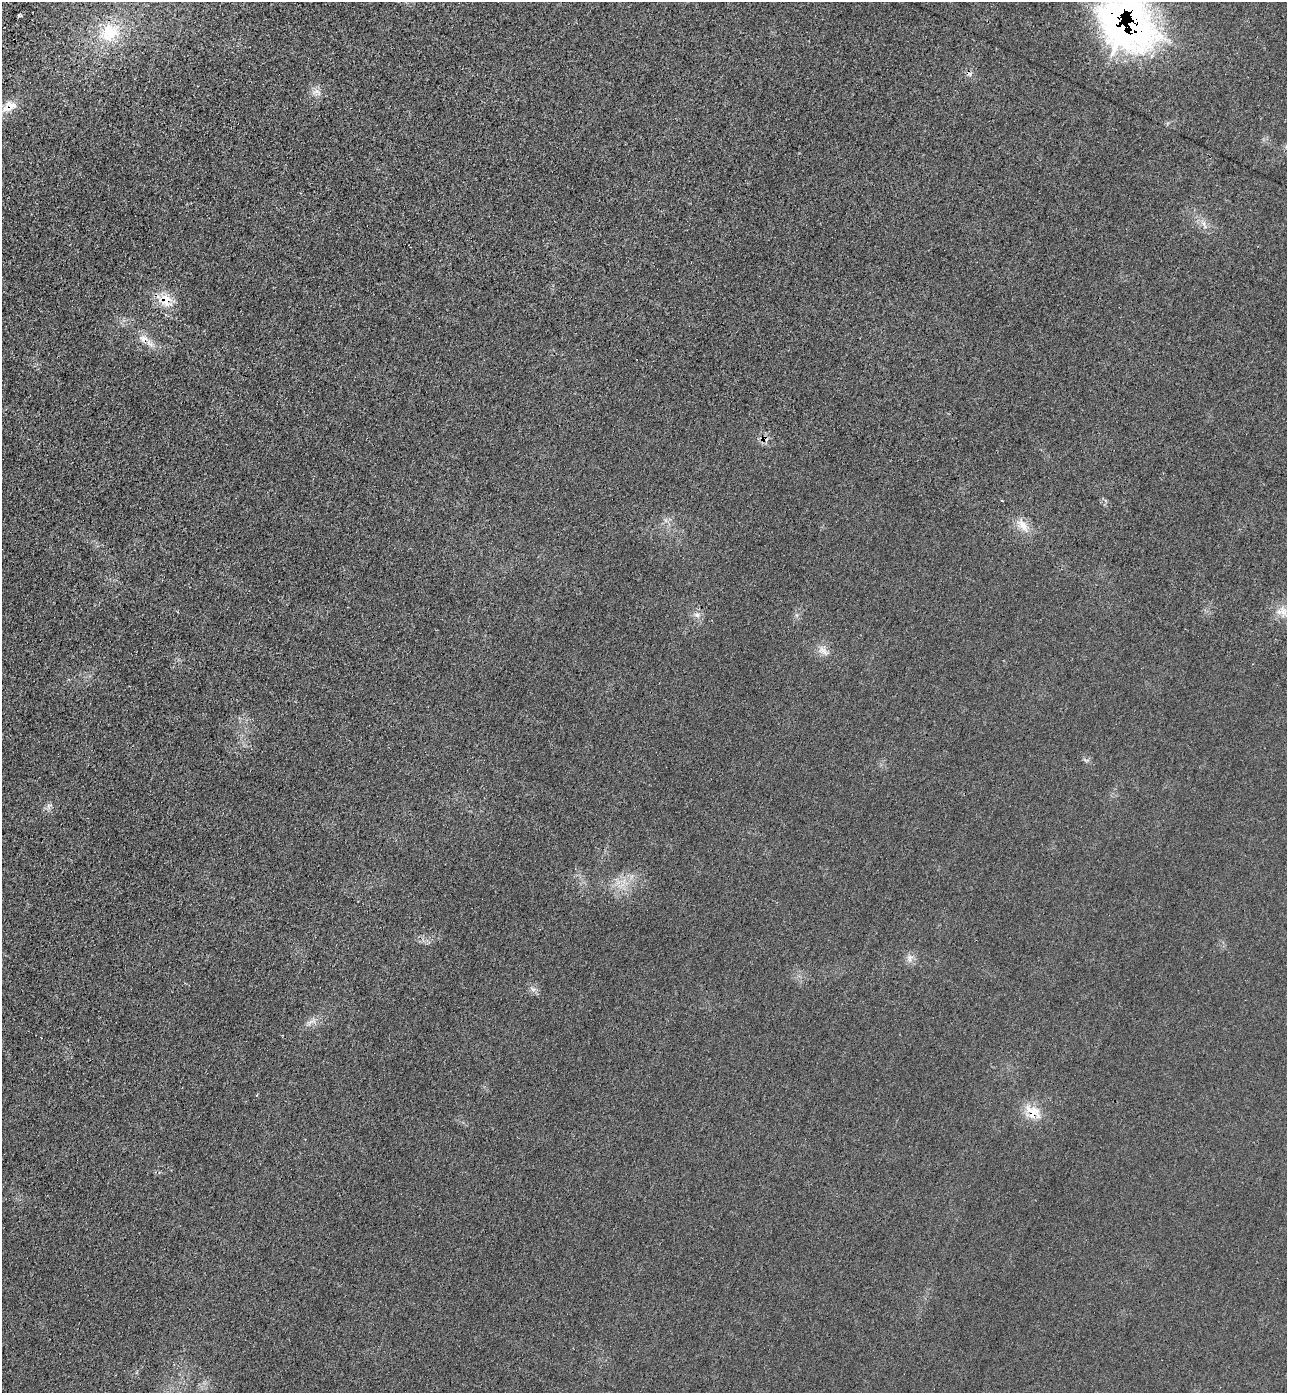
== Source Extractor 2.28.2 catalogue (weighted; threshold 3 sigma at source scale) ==
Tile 11 of 4 x 4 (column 3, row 3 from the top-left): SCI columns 2944-4228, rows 1442-2832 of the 5755 x 5659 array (HDU 1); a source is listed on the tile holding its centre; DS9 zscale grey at full resolution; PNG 1289 x 1395 px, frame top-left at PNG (2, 2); no overlay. Shown black and unused: <1% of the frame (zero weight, under 3 of 4 exposures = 6% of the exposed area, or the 3 px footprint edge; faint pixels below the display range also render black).
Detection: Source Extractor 2.28.2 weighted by HDU 2 'WHT'; one run over the whole footprint, this tile lists its part. Background 0.0206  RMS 0.0051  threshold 0.0231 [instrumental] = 3 sigma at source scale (4.5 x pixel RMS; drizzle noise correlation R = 1.50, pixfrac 1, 0.05/0.05 arcsec/px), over >= 5 px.
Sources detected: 18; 2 cosmic-ray / hot-pixel residue — not listed; the other 16 listed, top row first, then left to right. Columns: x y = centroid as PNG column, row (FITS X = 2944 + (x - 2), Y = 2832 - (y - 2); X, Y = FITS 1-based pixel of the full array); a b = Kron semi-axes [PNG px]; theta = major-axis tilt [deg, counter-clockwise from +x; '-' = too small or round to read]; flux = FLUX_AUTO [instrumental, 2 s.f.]
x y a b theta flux
19 15 4 3 - 3.5
1127 23 41 34 -46 290
110 32 29 25 38 23
970 74 6 5 - 1.2
318 92 14 5 -54 2.5
9 107 22 12 32 6.4
1204 225 16 4 -60 2.3
165 300 23 15 -34 11
144 339 13 10 -8 4.4
1023 525 23 9 -54 6.1
1283 612 15 9 -66 5
697 615 8 7 - 2.2
824 651 18 5 -49 2.9
910 958 13 5 89 2.2
257 1095 4 3 - 0.45
1033 1112 25 16 -37 10
Overlapping masked pixels (flux is a lower limit): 5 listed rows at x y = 1127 23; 9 107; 165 300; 144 339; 1033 1112
Isophote crosses this tile's border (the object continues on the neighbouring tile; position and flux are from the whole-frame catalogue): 1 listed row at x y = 1127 23